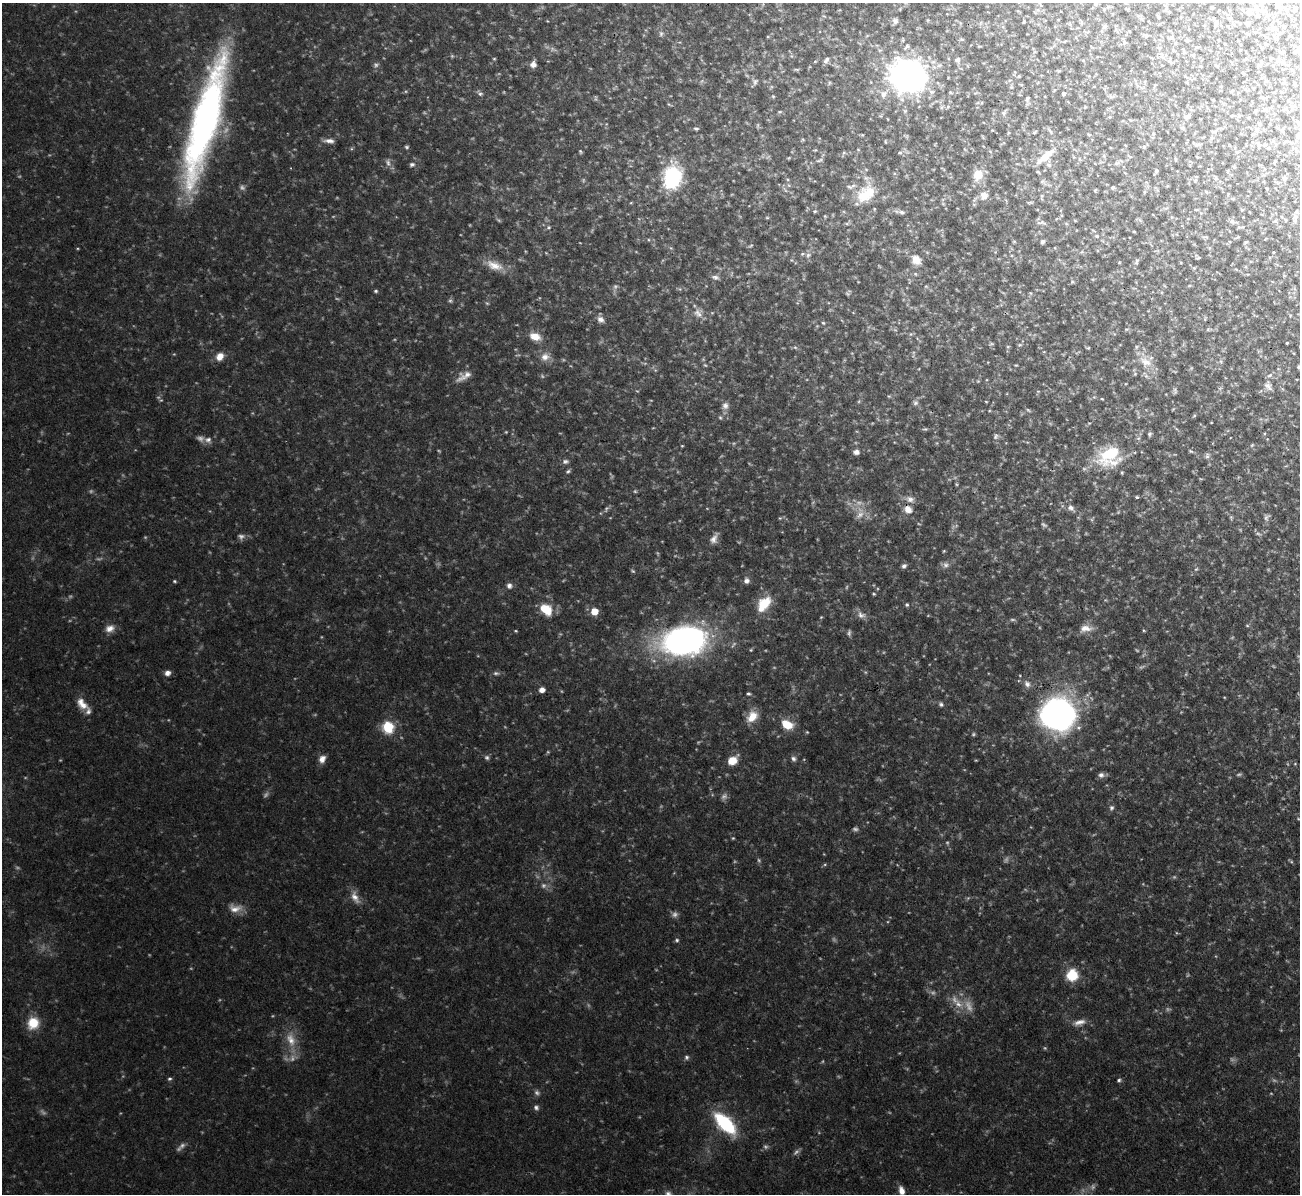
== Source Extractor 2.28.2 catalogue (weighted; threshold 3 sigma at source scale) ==
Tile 10 of 4 x 4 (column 2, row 3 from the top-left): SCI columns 1299-2596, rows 1334-2525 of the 5192 x 5173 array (HDU 1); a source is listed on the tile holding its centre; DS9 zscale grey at full resolution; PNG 1302 x 1196 px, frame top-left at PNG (2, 3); no overlay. Shown black and unused: <1% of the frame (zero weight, under 3 of 4 exposures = <1% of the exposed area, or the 3 px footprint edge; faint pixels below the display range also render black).
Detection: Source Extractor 2.28.2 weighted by HDU 2 'WHT'; one run over the whole footprint, this tile lists its part. Background 0.103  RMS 0.0052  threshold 0.0233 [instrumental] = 3 sigma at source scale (4.5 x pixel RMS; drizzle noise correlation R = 1.50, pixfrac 1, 0.05/0.05 arcsec/px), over >= 5 px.
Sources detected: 382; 102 too faint to see at this stretch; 1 inside a brighter object's white glare — not listed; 6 inside a brighter listed object's ellipse — not listed separately; the other 273 listed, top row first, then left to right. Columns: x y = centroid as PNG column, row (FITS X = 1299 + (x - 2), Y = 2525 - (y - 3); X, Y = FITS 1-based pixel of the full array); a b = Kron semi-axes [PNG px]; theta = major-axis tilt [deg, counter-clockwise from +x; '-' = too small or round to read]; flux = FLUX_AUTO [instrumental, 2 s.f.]
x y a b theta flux
1095 4 5 4 - 0.76
1262 4 13 6 68 3.5
1277 4 13 5 -89 1.9
1165 6 7 5 -44 1.4
1294 10 7 3 71 0.56
1249 12 9 8 - 2.5
1268 15 8 5 17 1.4
824 16 6 4 -43 0.64
1158 17 5 3 - 0.61
1230 18 6 3 -18 0.73
895 21 10 7 78 2.1
1024 22 5 2 - 0.56
1216 22 9 6 -80 1.3
1247 24 6 3 -37 0.82
1104 26 8 5 48 1.1
1273 28 9 6 -42 1.8
661 34 9 5 -82 1.6
1146 35 7 4 -1 0.94
1172 37 6 6 - 1.3
1187 40 6 3 -9 0.61
1124 42 6 5 - 1.2
906 47 11 5 42 1.6
1297 51 11 4 0 0.68
494 59 4 4 - 0.62
826 60 10 6 57 1.9
957 60 9 8 - 2
1278 61 7 5 -71 1.2
1170 62 7 4 -28 0.94
533 64 8 7 - 3.2
1259 64 8 4 53 1.1
796 69 8 3 0 0.76
1059 71 5 4 - 0.64
908 76 28 24 -22 240
1019 76 4 3 - 0.56
1010 80 6 3 18 0.7
702 81 7 4 70 0.96
755 82 9 8 - 1.8
1187 82 4 3 - 0.56
1283 83 6 3 -1 0.55
1155 85 5 4 - 0.51
1094 86 5 3 - 0.4
1011 87 6 4 43 0.69
1253 88 4 3 - 0.48
1247 90 6 4 -19 0.69
480 93 10 6 -34 1.7
1063 93 5 4 - 1.1
884 94 17 10 46 6.2
773 96 5 4 - 0.64
1111 96 12 4 -6 1.3
1027 99 9 5 68 1.3
669 104 7 3 -29 0.64
1085 107 4 4 - 0.46
1293 107 13 5 39 2
1256 111 6 5 - 0.77
780 112 7 4 18 0.71
1004 113 9 5 66 1.1
1232 115 5 3 - 0.52
1187 116 11 8 33 2.3
1109 117 5 3 - 0.58
888 119 4 2 - 0.38
1130 120 6 3 -19 0.53
205 121 138 26 75 260
696 128 7 4 -13 1
1182 128 8 4 -8 0.89
1256 130 11 8 76 3.3
1282 130 9 5 80 1.2
1050 131 11 4 -54 1.3
1214 131 11 5 20 1.6
1034 132 6 4 29 0.78
1153 133 6 5 - 0.96
1089 134 6 4 -30 0.72
1298 137 11 5 -67 2
803 140 5 3 - 0.62
329 141 15 6 -4 3.3
885 141 5 3 - 0.54
1198 144 12 5 8 1.7
1265 144 8 7 - 2
1125 145 4 3 - 0.4
407 147 5 4 - 0.89
1144 147 6 5 - 0.91
815 150 5 3 - 0.5
858 150 5 4 - 0.61
580 152 5 4 - 0.72
844 153 9 4 65 0.87
900 153 6 5 - 1
1045 156 34 10 40 13
1197 157 5 3 - 0.43
789 158 4 3 - 0.51
1079 159 6 4 -88 0.87
1175 159 6 5 - 0.81
820 160 11 5 14 1.4
1275 161 6 3 60 0.5
388 162 12 7 -77 2.5
1117 163 10 5 16 1.9
412 164 6 5 - 1.4
1234 167 5 4 - 0.66
943 169 9 2 -31 0.51
1156 171 7 4 67 1
1228 171 6 3 -72 0.5
1055 174 5 5 - 0.92
978 175 13 11 73 9.6
672 178 21 15 79 62
1216 178 8 5 -59 1.2
1284 178 6 5 - 0.93
1195 180 6 5 - 0.96
1043 182 11 7 -42 2.1
1113 187 5 4 - 1.2
785 190 10 4 -56 1.3
1095 190 4 3 - 0.57
1144 192 6 4 71 0.78
1206 192 6 4 -3 0.83
864 196 25 22 -88 20
984 196 12 11 - 5
1042 197 11 4 85 1.3
1030 202 9 3 1 0.82
943 204 6 4 -1 0.66
1166 208 7 4 17 0.98
1196 210 5 3 - 0.61
815 211 5 4 - 0.72
901 212 12 6 -15 2
825 216 4 3 - 0.52
767 218 5 3 - 0.58
1295 218 13 6 78 2.1
1140 220 9 3 -45 0.81
1286 220 5 3 - 0.5
1075 221 5 3 - 0.5
1275 221 5 5 - 0.76
1232 222 11 5 -14 1.6
1041 223 15 5 -7 1.8
847 224 6 4 0 0.82
548 227 6 6 - 1.2
1240 227 10 4 4 0.89
1134 231 4 3 - 0.44
1097 236 7 5 -26 1.3
1205 237 9 2 4 0.71
1237 237 8 3 26 0.61
1014 241 6 4 0 0.59
1043 242 5 4 - 1.3
1246 242 5 3 - 0.74
751 246 7 4 37 0.84
671 248 6 4 -43 0.74
1082 252 5 5 - 0.82
1273 252 4 3 - 0.37
808 255 9 7 45 2.2
1198 257 5 3 - 0.79
791 260 5 3 - 0.58
916 260 14 11 -50 6
1136 261 10 5 73 1.2
494 265 27 11 -20 9.3
1194 268 4 4 - 0.59
915 274 6 4 -46 0.73
1248 274 5 3 - 0.46
715 277 11 7 -15 2.2
1072 282 6 4 -20 0.72
926 286 6 4 -1 0.69
680 289 6 5 - 0.83
376 291 5 4 - 0.85
487 303 6 5 - 0.85
698 313 14 12 -52 5
1205 318 8 4 65 0.74
601 319 10 7 -45 3
823 323 6 4 -23 0.8
1126 329 6 4 18 0.88
1208 329 5 5 - 0.8
911 334 6 5 - 0.87
535 337 15 9 -20 7.4
1287 343 3 2 - 0.54
1020 345 6 4 19 0.77
795 347 6 5 - 0.96
1008 347 6 4 1 0.57
1088 348 5 3 - 0.72
1044 352 5 3 - 0.41
220 356 10 8 48 5.5
545 357 13 11 38 5.1
1220 361 6 4 -89 0.95
1145 362 28 16 -58 12
1016 365 4 2 - 0.52
1122 367 5 4 - 0.52
1299 367 8 5 59 1.3
464 376 23 10 29 6
978 381 5 4 - 0.58
1268 386 16 10 -66 4.1
1038 391 6 4 18 0.6
1175 391 9 5 86 1.2
889 396 5 4 - 0.65
1094 397 5 5 - 0.76
1102 399 3 3 - 0.5
859 401 6 3 71 0.71
986 401 4 3 - 0.52
915 403 8 8 - 1.9
725 406 10 9 - 3
1173 409 6 3 45 0.5
1028 410 7 4 -36 0.88
1194 416 5 3 - 0.61
720 418 6 4 -67 0.86
925 429 6 4 10 0.84
1149 434 5 4 - 1.1
996 436 9 7 68 1.8
208 440 11 9 -17 2.9
682 446 4 3 - 0.47
1191 451 6 4 -31 0.75
856 452 7 6 - 2.4
1109 454 36 23 29 30
1207 456 9 7 69 1.6
565 461 9 6 1 1.7
568 471 6 4 29 1.1
956 484 4 4 - 0.59
1137 497 4 3 - 0.93
910 499 14 9 -16 4.2
1071 508 12 8 -39 3.2
908 509 11 9 -34 5.7
860 513 19 10 76 6.6
1231 517 8 5 -65 1
1266 517 11 7 61 2
780 518 5 5 - 0.66
714 538 15 8 62 3.5
944 551 4 3 - 0.57
945 565 11 8 -6 2.6
904 566 7 5 38 1.7
1196 569 6 5 - 1
633 571 6 4 -27 0.75
174 581 5 3 - 0.76
746 581 7 7 - 2.2
509 586 7 7 - 2.3
874 594 4 3 - 0.67
764 604 18 11 51 17
907 604 5 5 - 0.97
546 609 15 11 -36 13
594 611 6 6 - 9.1
861 615 14 9 -25 3.5
821 617 5 3 - 0.49
1247 625 6 4 -1 0.68
110 628 12 9 21 4.4
1086 628 19 10 7 5.8
1144 630 5 3 - 0.59
516 631 4 3 - 0.55
684 641 41 25 7 210
167 673 6 6 - 2.9
1027 684 11 9 -55 3.1
542 690 6 6 - 3.3
748 694 5 5 - 0.98
1224 697 5 3 - 0.47
82 704 18 10 -49 6.7
941 704 7 6 - 1.4
1058 714 22 20 13 240
752 716 14 11 48 9.3
787 725 12 8 -24 13
388 727 7 6 - 44
807 732 4 3 - 0.59
487 757 8 6 -29 1.6
322 759 9 7 66 3.9
793 759 7 7 - 1.9
732 760 10 7 40 9.8
976 760 5 3 - 0.45
1295 764 5 4 - 0.55
1101 775 8 7 - 2.3
1111 808 7 6 - 1.5
733 838 4 4 - 0.6
355 897 19 9 -66 5.2
235 908 18 11 -3 6.2
677 940 6 5 - 1.1
1072 975 9 9 - 22
958 1004 16 11 -38 8.3
1079 1022 17 8 14 4.5
33 1023 13 12 - 14
291 1039 24 13 -74 11
686 1057 6 6 - 1.3
169 1079 6 5 - 1
1119 1080 5 4 - 1.1
536 1108 7 6 - 1.6
725 1123 21 10 -45 53
901 1191 9 6 -73 4.2
668 1194 10 9 - 2.9
Isophote crosses this tile's border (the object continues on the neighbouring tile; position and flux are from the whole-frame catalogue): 7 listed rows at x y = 1262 4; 1277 4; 1297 51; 205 121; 1298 137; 1299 367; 668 1194
Unlisted compact peaks at least as high as the median listed source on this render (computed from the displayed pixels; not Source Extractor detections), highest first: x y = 1089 423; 272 1016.